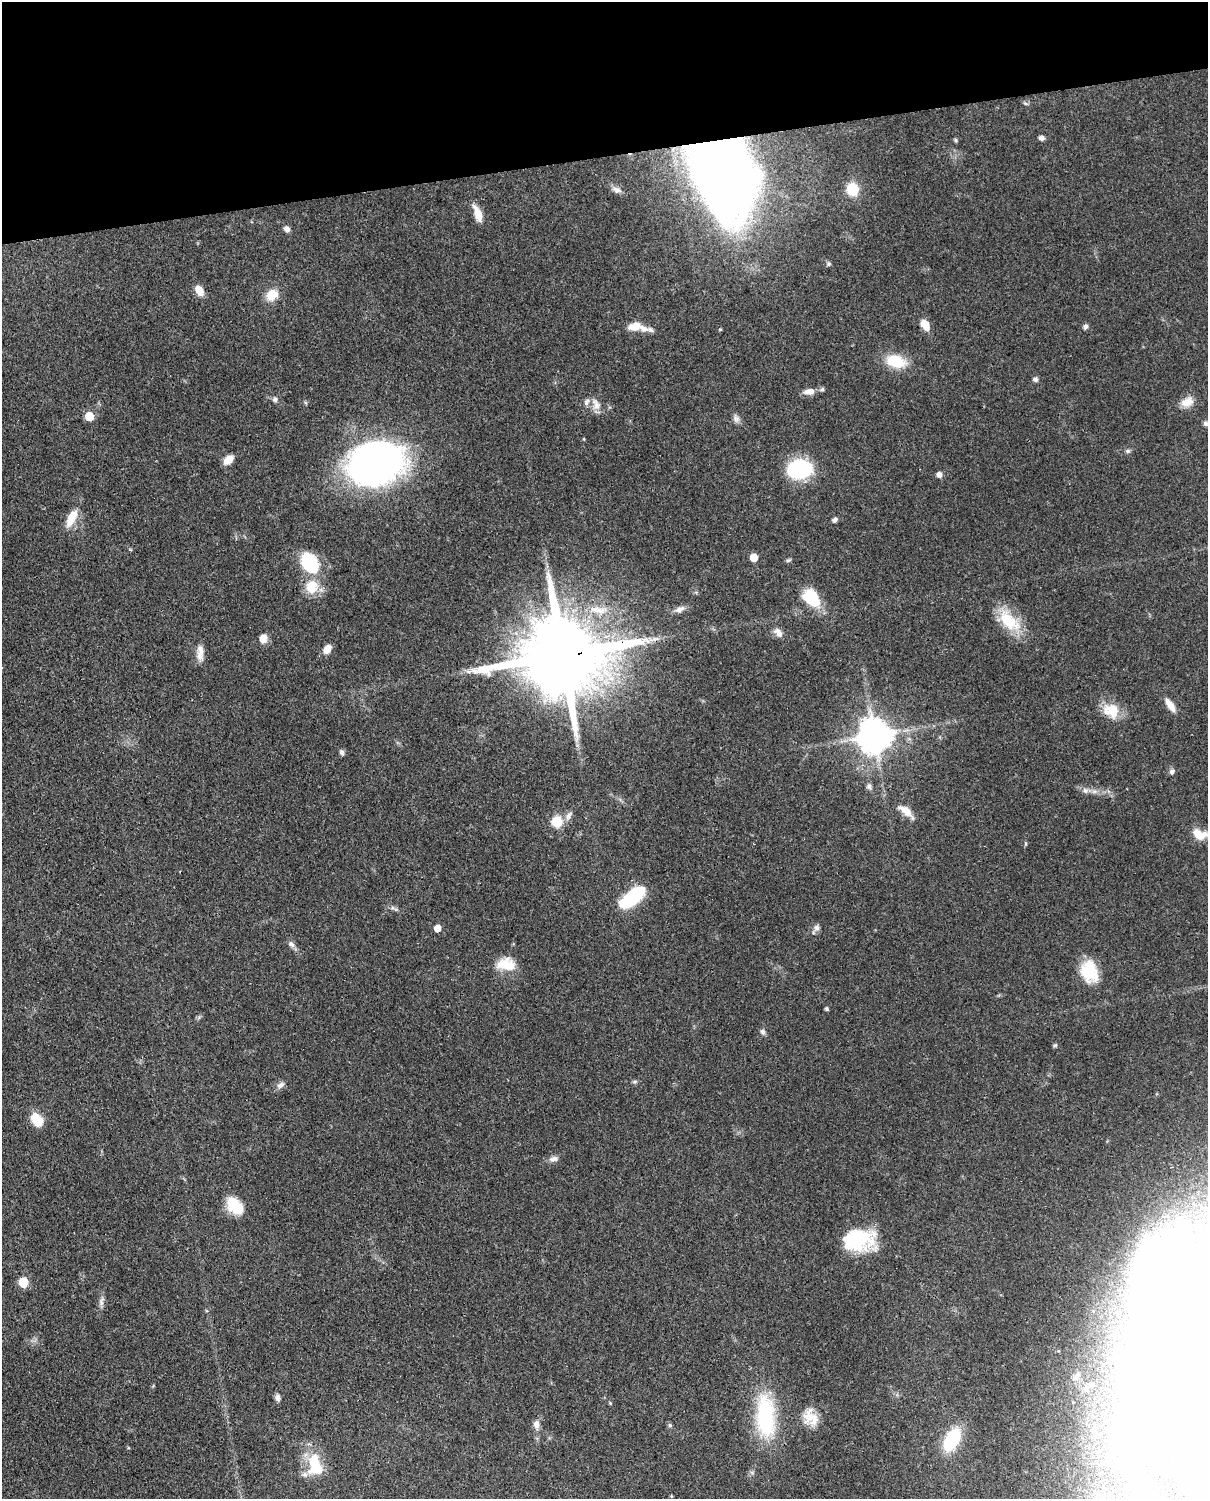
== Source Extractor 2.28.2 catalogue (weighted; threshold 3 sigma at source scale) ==
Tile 3 of 4 x 3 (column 3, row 1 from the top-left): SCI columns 2500-3705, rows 3259-4755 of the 5002 x 4908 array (HDU 1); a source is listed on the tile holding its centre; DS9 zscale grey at full resolution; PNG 1210 x 1501 px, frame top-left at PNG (2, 2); no overlay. Shown black and unused: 10% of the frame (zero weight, under 3 of 4 exposures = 7% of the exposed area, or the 3 px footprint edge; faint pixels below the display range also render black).
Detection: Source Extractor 2.28.2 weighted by HDU 2 'WHT'; one run over the whole footprint, this tile lists its part. Background 0.101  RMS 0.004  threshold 0.0182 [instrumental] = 3 sigma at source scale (4.5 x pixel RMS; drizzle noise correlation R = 1.50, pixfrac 1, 0.05/0.05 arcsec/px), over >= 5 px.
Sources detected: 99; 13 inside a brighter object's white glare — not listed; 2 inside a brighter listed object's ellipse — not listed separately; the other 84 listed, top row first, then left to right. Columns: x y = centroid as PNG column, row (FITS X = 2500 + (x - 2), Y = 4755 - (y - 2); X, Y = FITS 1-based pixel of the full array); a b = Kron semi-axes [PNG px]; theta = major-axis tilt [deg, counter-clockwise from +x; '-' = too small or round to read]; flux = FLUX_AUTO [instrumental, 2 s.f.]
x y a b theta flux
1025 103 6 4 -19 0.64
1041 138 6 5 - 1.6
955 140 5 4 - 0.7
719 165 62 35 -70 660
852 189 12 11 - 10
617 190 13 7 -19 1.9
478 214 17 7 -69 6.3
287 229 8 6 -24 1.5
829 264 6 5 - 0.86
199 290 11 7 -61 5.5
272 295 11 9 47 8.4
925 325 12 8 -59 5.2
634 327 15 9 10 5.4
1085 327 7 5 64 1.1
720 329 4 4 - 0.44
896 361 21 13 -15 14
1035 379 6 6 - 1.1
822 389 6 5 - 0.75
809 392 13 7 2 3.3
275 399 7 7 - 1.2
1187 402 17 11 32 4.5
596 405 18 11 -70 3.8
89 416 6 5 - 12
736 419 11 8 -56 1.7
1206 424 9 5 -21 1.2
1128 451 6 5 - 0.87
228 460 10 7 43 5
375 463 50 35 20 200
799 469 16 12 5 56
939 474 7 7 - 1.4
71 518 24 10 64 7.5
835 520 6 5 - 1.2
754 557 5 5 - 9.3
788 560 7 5 8 0.71
309 562 17 11 -62 35
312 586 15 13 75 11
811 598 21 14 -47 16
680 609 13 8 28 2.4
1009 621 35 18 -45 15
778 633 14 8 -52 2.7
263 638 11 9 71 3.2
327 649 10 7 61 3.8
200 652 22 8 -88 3.6
563 655 30 19 8 7900
1170 705 17 6 -56 4.5
1111 710 22 17 -25 9.5
875 736 10 10 - 960
342 752 8 6 -62 0.97
1172 772 7 7 - 1.2
869 786 8 7 - 1.3
1085 790 8 7 - 1.7
1094 791 8 6 20 1.6
906 811 23 8 -38 4.7
568 816 11 7 65 2
557 821 6 6 - 31
1199 834 17 11 -15 6.8
632 897 27 12 41 31
437 928 5 5 - 5.8
816 928 10 7 71 1.6
291 944 10 7 -41 1.7
506 964 23 15 -4 9.1
1089 971 25 18 -77 14
827 1009 4 4 - 0.88
763 1032 8 6 -57 1.1
1055 1045 6 5 - 0.62
635 1082 8 4 9 0.71
280 1085 11 7 36 1.8
37 1120 15 10 -50 8.2
553 1159 12 7 13 1.9
235 1206 23 14 -44 11
858 1239 29 19 0 33
23 1282 6 6 - 18
1148 1293 81 48 -73 130
101 1301 15 6 77 1.9
1077 1376 10 6 67 1.4
1086 1389 6 5 - 0.76
277 1397 8 6 -75 1.7
765 1416 57 24 -86 38
810 1418 22 17 -60 7.8
536 1424 12 8 -89 2.3
670 1425 6 5 - 0.69
1124 1430 16 12 41 6.5
952 1439 17 10 60 31
315 1465 30 18 -76 15
Overlapping masked pixels (flux is a lower limit): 3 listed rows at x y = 719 165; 563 655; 1111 710
Isophote crosses this tile's border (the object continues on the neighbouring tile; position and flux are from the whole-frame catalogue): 3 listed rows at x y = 1206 424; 1199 834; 1148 1293